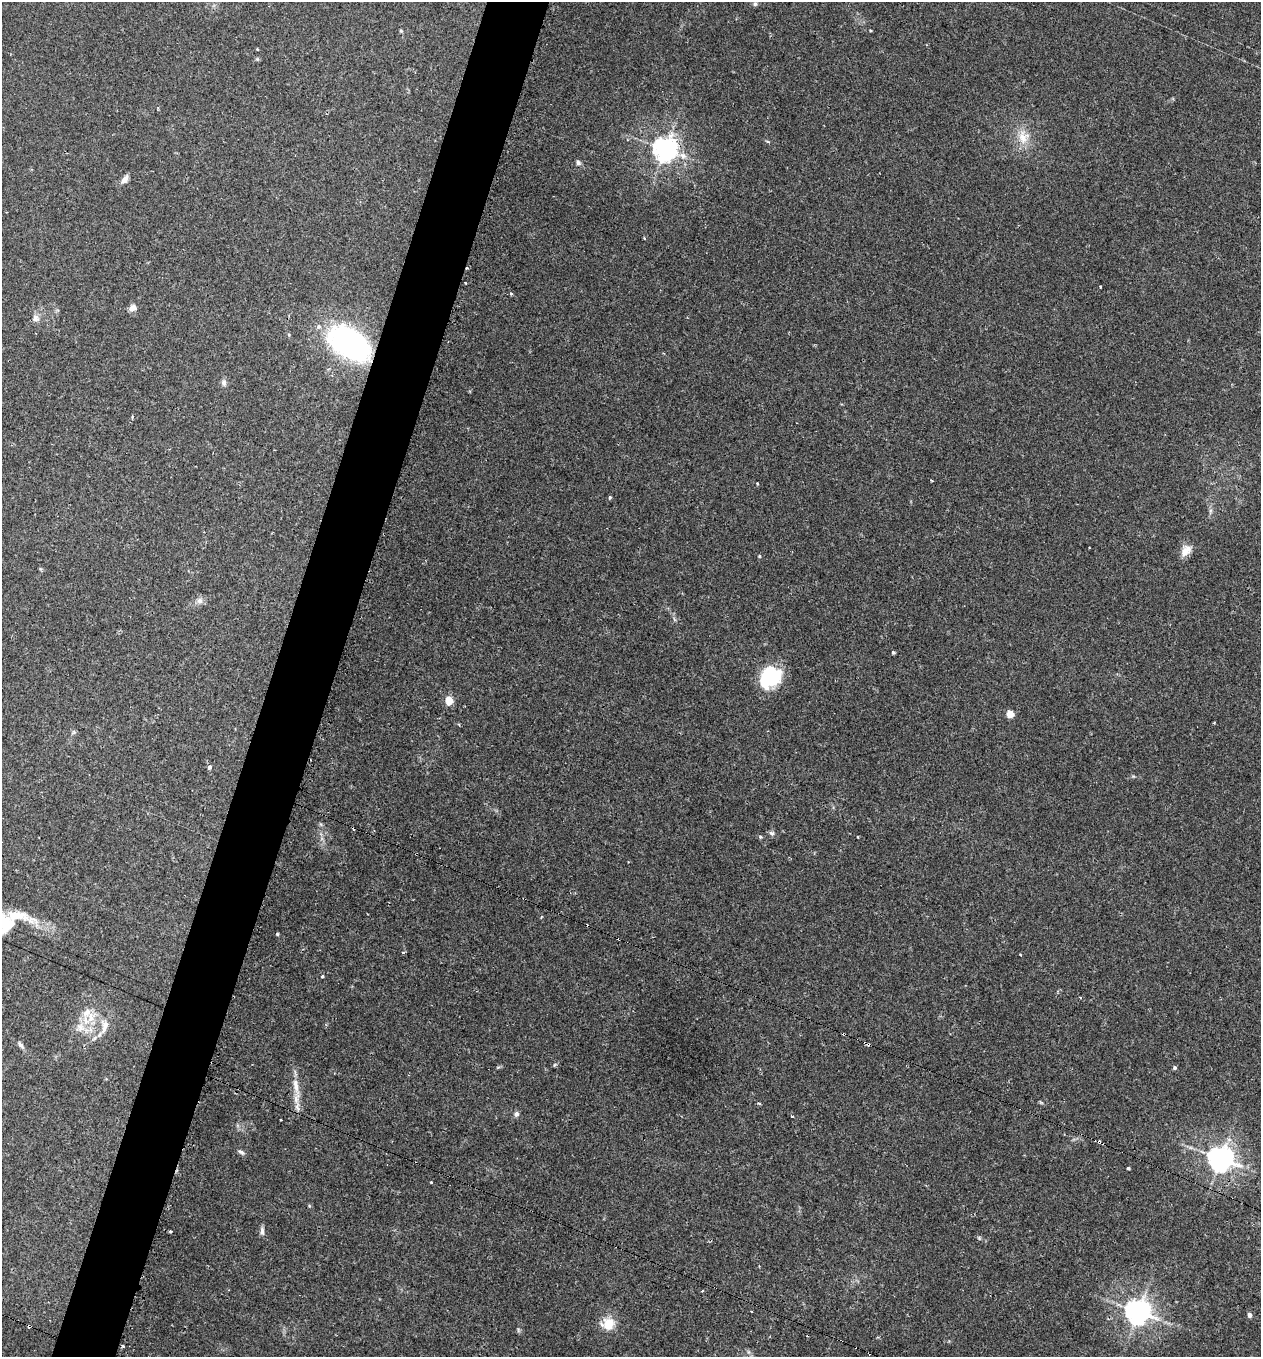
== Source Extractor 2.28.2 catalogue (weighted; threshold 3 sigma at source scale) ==
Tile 7 of 4 x 4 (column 3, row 2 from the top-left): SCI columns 2659-3917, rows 2714-4068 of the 5479 x 5487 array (HDU 1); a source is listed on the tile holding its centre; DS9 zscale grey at full resolution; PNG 1263 x 1359 px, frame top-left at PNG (2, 2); no overlay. Shown black and unused: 5% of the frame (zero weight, under 2 of 3 exposures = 1% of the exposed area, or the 3 px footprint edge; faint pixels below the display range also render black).
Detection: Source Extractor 2.28.2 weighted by HDU 2 'WHT'; one run over the whole footprint, this tile lists its part. Background 0.0303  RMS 0.005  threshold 0.0227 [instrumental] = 3 sigma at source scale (4.5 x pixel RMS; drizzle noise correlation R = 1.50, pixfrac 1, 0.05/0.05 arcsec/px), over >= 5 px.
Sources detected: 75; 7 cosmic-ray / hot-pixel residue — not listed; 3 inside a brighter listed object's ellipse — not listed separately; the other 65 listed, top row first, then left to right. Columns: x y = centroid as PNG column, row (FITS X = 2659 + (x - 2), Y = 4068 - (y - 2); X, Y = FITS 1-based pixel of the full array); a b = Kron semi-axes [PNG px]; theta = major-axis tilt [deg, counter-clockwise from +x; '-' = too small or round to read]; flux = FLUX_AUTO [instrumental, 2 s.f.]
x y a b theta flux
755 4 6 6 - 0.95
870 31 4 3 - 0.47
257 49 4 3 - 0.39
257 59 5 5 - 0.63
1023 137 21 17 88 9.5
665 149 8 7 - 440
578 162 7 5 -47 1.4
125 179 12 6 57 2.7
644 238 3 3 - 0.46
467 268 3 2 - 1.8
465 283 3 2 - 0.53
1100 287 3 2 - 0.47
511 293 4 3 - 0.73
133 308 9 7 27 2.9
35 318 10 9 - 2.4
349 343 43 25 -36 110
224 383 9 6 -79 1.8
931 480 3 2 - 0.71
757 484 3 3 - 0.65
610 498 4 3 - 1
1210 511 7 4 72 1
1090 548 3 2 - 0.49
1186 550 17 11 51 4.9
759 556 4 4 - 0.48
200 601 9 8 - 2.3
893 652 4 4 - 0.74
770 677 23 19 34 31
449 700 5 5 - 14
1010 714 5 4 - 11
209 767 4 3 - 2.5
354 828 3 3 - 2.2
772 833 7 5 -16 1.3
760 837 5 5 - 0.62
416 854 3 2 - 0.58
17 915 57 13 -14 15
541 917 4 3 - 0.44
277 934 4 4 - 0.55
403 953 4 3 - 0.65
1020 955 3 3 - 1.2
322 976 4 3 - 0.61
91 1018 16 9 81 7
105 1026 22 10 81 6
80 1027 13 12 - 6.1
865 1043 3 2 - 0.85
21 1045 12 5 -49 1.6
1174 1068 5 4 - 1
296 1086 28 8 -79 7.2
759 1103 4 3 - 0.73
516 1114 7 6 - 1.5
792 1116 3 2 - 1.3
281 1120 3 3 - 1.2
1099 1142 5 4 - 1.4
241 1152 10 5 -33 1.3
1221 1159 8 7 - 520
1128 1168 4 3 - 1
431 1182 3 3 - 0.99
170 1231 4 3 - 0.5
262 1231 11 6 -87 1.9
979 1238 5 5 - 0.64
702 1291 3 3 - 1.5
1138 1312 8 7 - 530
1249 1315 4 4 - 2.4
608 1324 19 16 6 8.2
29 1326 4 3 - 2.6
124 1346 3 3 - 2.1
Overlapping masked pixels (flux is a lower limit): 8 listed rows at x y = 665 149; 467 268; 349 343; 354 828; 416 854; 865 1043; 1099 1142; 29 1326